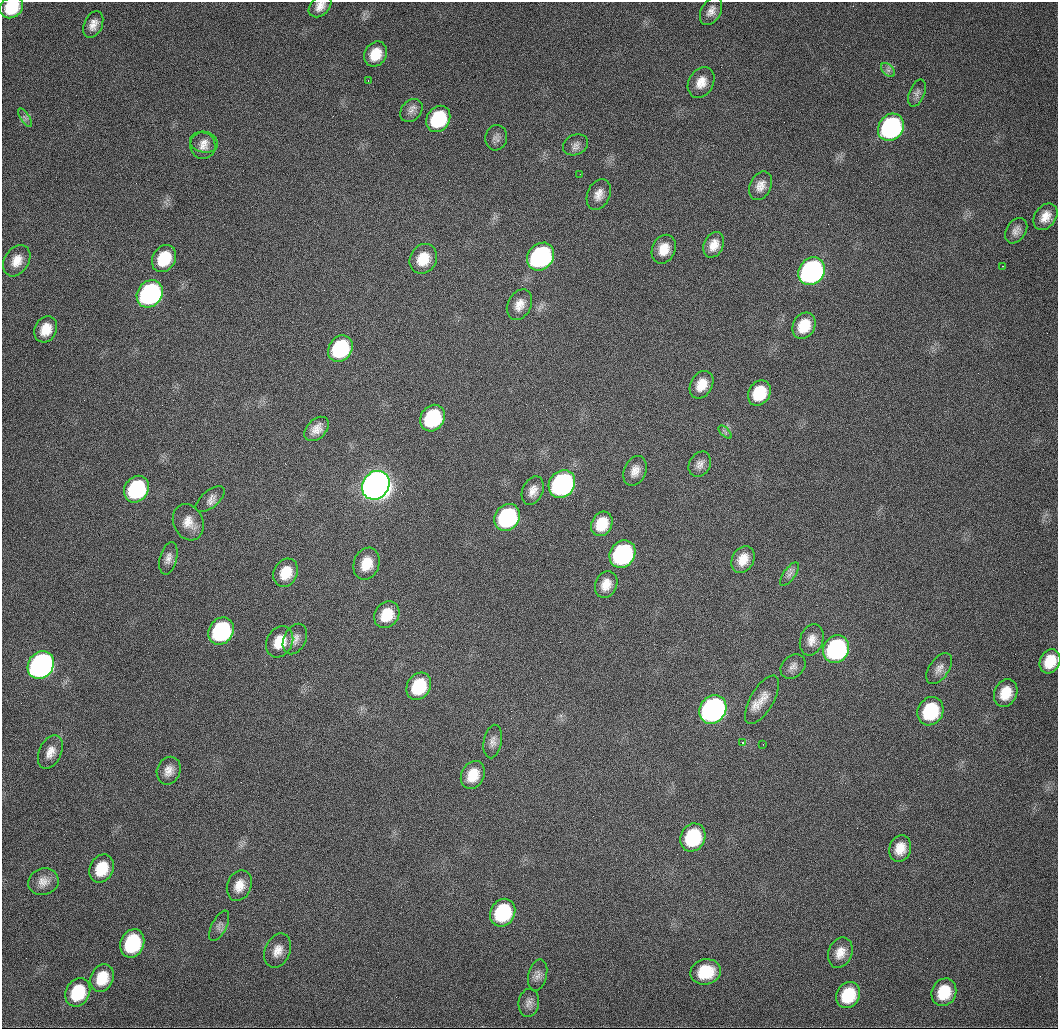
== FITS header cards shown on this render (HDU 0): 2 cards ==
NAXIS1  =                 1056 /fastest changing axis
NAXIS2  =                 1027 /next to fastest changing axis

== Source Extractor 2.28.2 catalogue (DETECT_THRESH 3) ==
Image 1056 x 1027 px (HDU 0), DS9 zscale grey, 1 PNG px = 1 image px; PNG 1060 x 1031 px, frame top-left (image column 1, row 1027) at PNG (2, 2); each listed source drawn as its Kron ellipse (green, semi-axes under 4 px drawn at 4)
Background 2490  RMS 21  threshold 62.8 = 3 sigma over >= 5 px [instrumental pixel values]
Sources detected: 95; all 95 listed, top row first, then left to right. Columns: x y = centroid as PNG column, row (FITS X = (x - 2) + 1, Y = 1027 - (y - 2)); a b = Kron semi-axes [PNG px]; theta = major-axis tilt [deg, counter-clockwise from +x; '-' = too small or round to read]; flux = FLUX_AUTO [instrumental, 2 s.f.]
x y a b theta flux
320 6 13 9 45 1.2e+04
12 7 12 10 39 5.4e+04
711 11 15 9 62 1.1e+04
93 25 14 9 66 1.2e+04
375 54 13 10 58 2.9e+04
888 70 8 5 -44 4.6e+03
368 80 3 2 - 1.2e+03
701 82 16 12 60 1.9e+04
917 93 14 7 69 6.4e+03
411 111 13 9 48 8.9e+03
25 118 11 4 -56 4.2e+03
438 119 14 11 57 9.7e+04
891 127 14 12 54 3.7e+05
496 138 13 11 80 7.4e+03
204 142 14 10 -12 9.3e+03
575 145 13 10 25 8.0e+03
203 146 13 12 - 1.2e+04
580 174 2 2 - 7.4e+02
761 186 15 10 65 1.3e+04
599 194 16 11 68 1.4e+04
1045 217 14 10 54 1.7e+04
1016 231 14 9 55 9.2e+03
714 245 13 9 64 1.7e+04
664 249 15 11 66 2.4e+04
541 257 15 12 49 3.1e+05
164 259 14 11 58 5.2e+04
423 259 15 13 59 3.2e+04
17 261 17 12 59 2.0e+04
1003 266 3 2 - 2.4e+03
811 271 15 12 54 5.8e+05
150 294 14 12 53 4.3e+05
519 305 16 11 62 1.5e+04
804 326 13 11 61 3.6e+04
46 329 13 10 63 2.4e+04
340 348 14 11 55 1.4e+05
702 385 14 11 60 2.3e+04
759 393 13 10 58 5.0e+04
432 418 14 11 57 1.3e+05
317 429 14 9 45 1.4e+04
725 432 8 4 -45 2.8e+03
700 464 13 10 61 9.3e+03
635 471 15 11 66 1.4e+04
562 484 14 12 53 4.9e+05
376 485 15 13 53 3.3e+06
136 489 14 11 57 1.7e+05
533 491 15 10 66 1.3e+04
210 499 17 8 39 9.0e+03
507 517 14 12 55 2.2e+05
188 522 19 14 -65 2.0e+04
602 524 13 10 62 3.5e+04
622 554 14 12 56 3.0e+05
168 558 16 8 76 9.7e+03
743 559 14 11 60 2.1e+04
366 564 16 12 69 2.9e+04
286 573 15 11 63 3.0e+04
789 574 14 6 54 6.4e+03
606 585 14 10 65 1.8e+04
387 615 14 12 53 3.6e+04
221 631 14 12 56 1.9e+05
295 639 16 11 63 1.2e+04
812 640 16 11 72 1.4e+04
280 642 16 13 60 3.2e+04
836 649 14 12 56 2.7e+05
1050 661 12 10 63 3.1e+04
41 665 15 12 54 8.4e+05
793 666 14 10 42 8.7e+03
939 669 18 9 55 1.1e+04
419 686 14 11 61 6.8e+04
1006 693 14 11 64 2.9e+04
762 700 27 11 60 2.2e+04
713 709 15 13 54 7.0e+05
930 711 15 12 61 9.3e+04
493 742 17 9 79 9.2e+03
742 743 3 3 - 3.5e+03
763 744 2 2 - 1.0e+03
50 752 18 11 64 1.5e+04
169 771 14 11 68 1.3e+04
473 775 15 11 63 3.0e+04
693 837 14 12 62 1.0e+05
900 848 13 10 72 2.1e+04
101 869 15 11 65 4.1e+04
43 882 15 13 18 1.4e+04
239 886 16 12 68 1.8e+04
503 913 14 12 60 1.2e+05
219 926 16 7 63 6.8e+03
132 943 14 11 69 1.1e+05
278 951 18 12 66 1.7e+04
840 953 16 12 67 1.7e+04
706 972 15 12 14 4.5e+04
538 975 16 9 77 8.9e+03
102 978 14 11 64 3.4e+04
78 992 15 11 61 6.6e+04
944 992 14 12 65 4.4e+04
848 995 13 11 59 5.8e+04
529 1003 14 10 82 9.0e+03
At the frame edge (FLAGS 8, measured only in part): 2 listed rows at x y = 320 6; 12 7